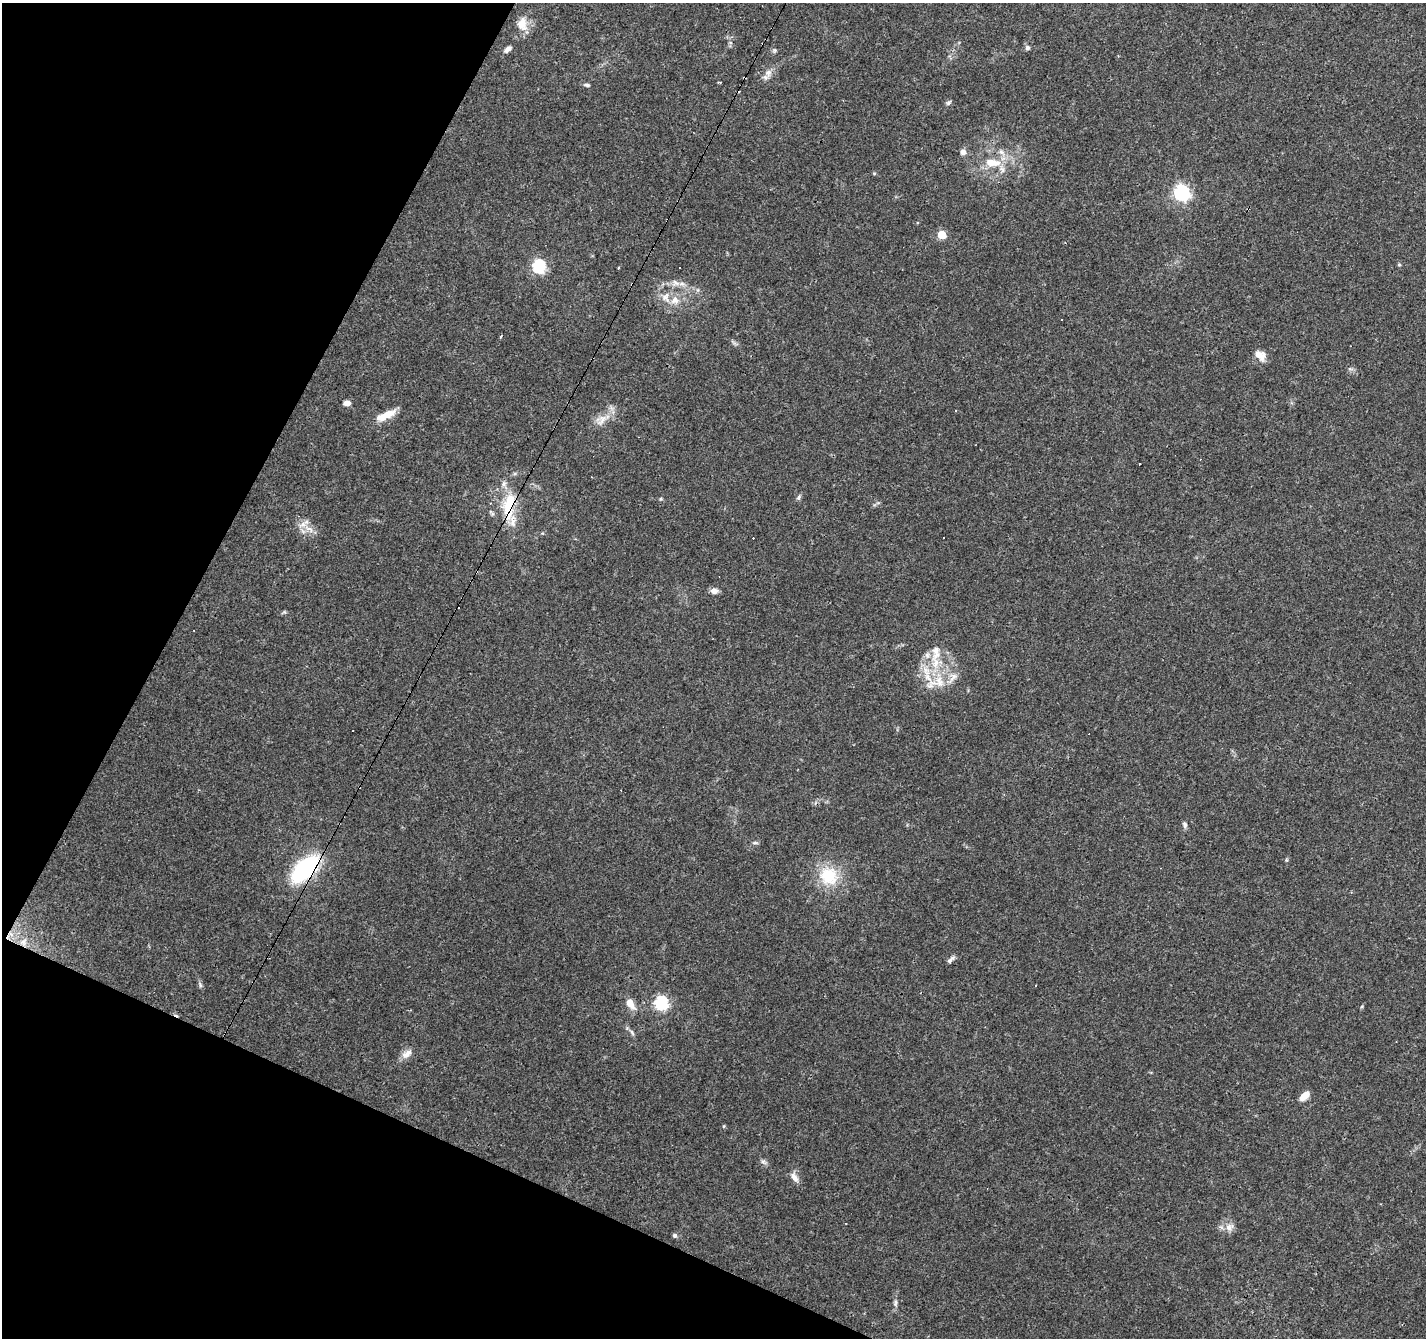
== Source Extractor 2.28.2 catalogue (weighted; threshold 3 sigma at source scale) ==
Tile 9 of 4 x 4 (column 1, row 3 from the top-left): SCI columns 1-1424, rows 1536-2871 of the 5699 x 5807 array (HDU 1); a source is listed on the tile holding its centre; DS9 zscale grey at full resolution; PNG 1428 x 1340 px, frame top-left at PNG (2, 3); no overlay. Shown black and unused: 22% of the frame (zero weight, under 3 of 4 exposures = <1% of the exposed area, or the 3 px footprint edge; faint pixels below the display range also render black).
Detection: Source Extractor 2.28.2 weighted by HDU 2 'WHT'; one run over the whole footprint, this tile lists its part. Background 0.052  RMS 0.0037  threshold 0.0165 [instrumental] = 3 sigma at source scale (4.5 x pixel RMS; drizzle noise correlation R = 1.50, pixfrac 1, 0.0396/0.0396 arcsec/px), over >= 5 px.
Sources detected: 78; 16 cosmic-ray / hot-pixel residue — not listed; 6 inside a brighter listed object's ellipse — not listed separately; the other 56 listed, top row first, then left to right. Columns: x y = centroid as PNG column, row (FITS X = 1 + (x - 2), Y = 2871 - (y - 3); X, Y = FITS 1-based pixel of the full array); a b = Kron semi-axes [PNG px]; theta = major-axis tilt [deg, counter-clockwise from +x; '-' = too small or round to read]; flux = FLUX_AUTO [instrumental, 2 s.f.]
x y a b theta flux
522 24 17 13 -81 5.1
730 43 6 4 18 0.5
1027 47 6 6 - 0.92
508 49 11 6 38 1.5
774 50 7 5 47 0.67
768 73 14 9 83 2.6
718 82 4 3 - 0.36
587 85 8 4 -5 0.77
949 103 8 5 39 0.74
963 152 7 6 - 1.6
1002 152 11 6 -46 1.9
992 162 22 10 -6 7.6
874 173 5 3 - 0.39
1182 193 7 6 - 90
942 235 5 5 - 12
1399 265 5 4 - 0.53
539 266 6 6 - 50
676 283 12 8 -25 2.4
666 297 16 12 -72 4.6
501 337 3 3 - 1.2
1260 355 15 9 -43 3.6
1350 369 9 3 -5 0.67
347 403 8 6 3 1.9
389 414 19 9 18 4.8
601 420 23 13 32 5.1
592 477 3 2 - 0.21
799 497 8 5 68 0.79
661 499 5 5 - 0.46
509 505 37 16 85 15
491 513 10 5 -54 0.82
308 528 15 5 -16 2.9
714 591 8 6 -1 2.2
284 612 6 5 - 0.53
936 653 33 16 -86 11
953 678 21 8 53 3.4
932 684 21 11 25 5.8
1185 824 9 6 -83 1.1
755 843 9 4 4 0.67
305 869 25 12 43 52
829 876 26 24 -48 15
11 934 9 5 -25 1.9
23 942 12 10 70 3.2
951 960 12 5 40 1.2
200 985 9 5 -64 0.81
1036 985 3 3 - 0.58
661 1003 6 6 - 58
630 1004 15 8 -56 3.7
632 1033 9 4 -63 0.9
407 1054 17 9 37 2.8
1306 1095 10 8 56 3
724 1126 5 3 - 0.35
763 1162 10 6 -43 1.1
794 1177 15 7 -59 2.4
1229 1227 13 9 27 2.7
675 1235 6 5 - 0.86
895 1303 10 5 84 1.1
Overlapping masked pixels (flux is a lower limit): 4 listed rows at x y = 509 505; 305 869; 11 934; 23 942